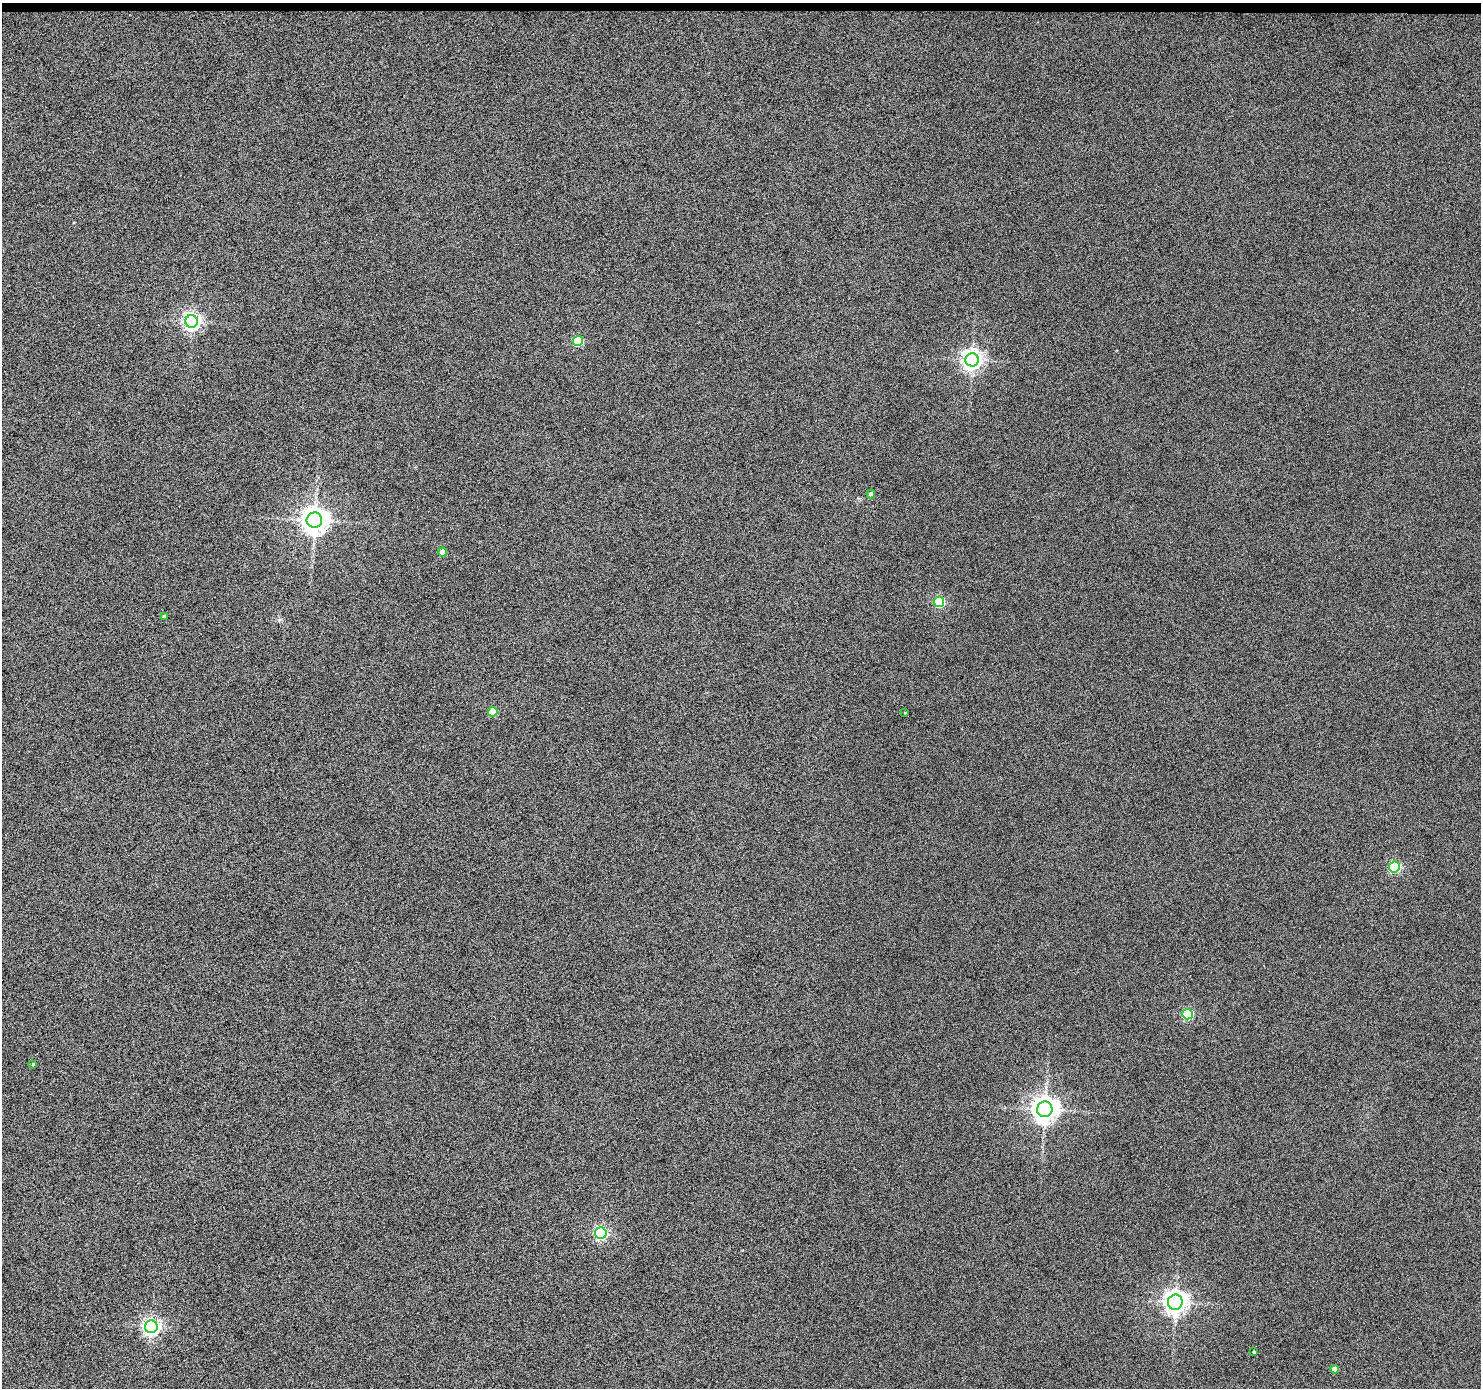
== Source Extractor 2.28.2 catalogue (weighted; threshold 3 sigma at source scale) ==
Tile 2 of 3 x 3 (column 2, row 1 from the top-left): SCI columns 1479-2957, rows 2871-4256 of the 4438 x 4453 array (HDU 1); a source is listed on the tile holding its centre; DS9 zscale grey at full resolution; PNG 1483 x 1390 px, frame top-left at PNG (2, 3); each listed source drawn as its Kron ellipse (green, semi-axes under 4 px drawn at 4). Shown black and unused: <1% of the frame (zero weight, under 4 of 8 exposures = <1% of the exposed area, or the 3 px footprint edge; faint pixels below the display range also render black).
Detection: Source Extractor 2.28.2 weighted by HDU 2 'WHT'; one run over the whole footprint, this tile lists its part. Background 0.0187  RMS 0.26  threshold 1.05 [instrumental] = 3 sigma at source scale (4.09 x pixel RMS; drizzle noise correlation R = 1.36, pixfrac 0.8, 0.05/0.05 arcsec/px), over >= 5 px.
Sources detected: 19; all 19 listed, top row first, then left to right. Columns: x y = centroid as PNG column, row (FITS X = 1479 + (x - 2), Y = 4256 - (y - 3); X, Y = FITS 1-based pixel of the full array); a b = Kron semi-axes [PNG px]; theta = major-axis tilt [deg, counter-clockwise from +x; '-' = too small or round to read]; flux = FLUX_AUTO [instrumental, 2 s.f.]
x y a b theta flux
192 321 6 6 - 9200
578 341 5 5 - 1400
972 360 6 6 - 13000
871 494 4 4 - 61
314 520 8 7 - 26000
443 552 4 4 - 270
939 602 5 5 - 1900
164 617 4 3 - 38
493 712 5 4 - 660
905 713 3 2 - 15
1394 867 5 5 - 2300
1188 1014 5 5 - 2000
33 1064 4 4 - 25
1045 1109 8 7 - 25000
601 1233 6 5 - 4100
1175 1302 7 7 - 19000
151 1327 6 6 - 7700
1254 1352 3 2 - 20
1335 1369 4 4 - 150